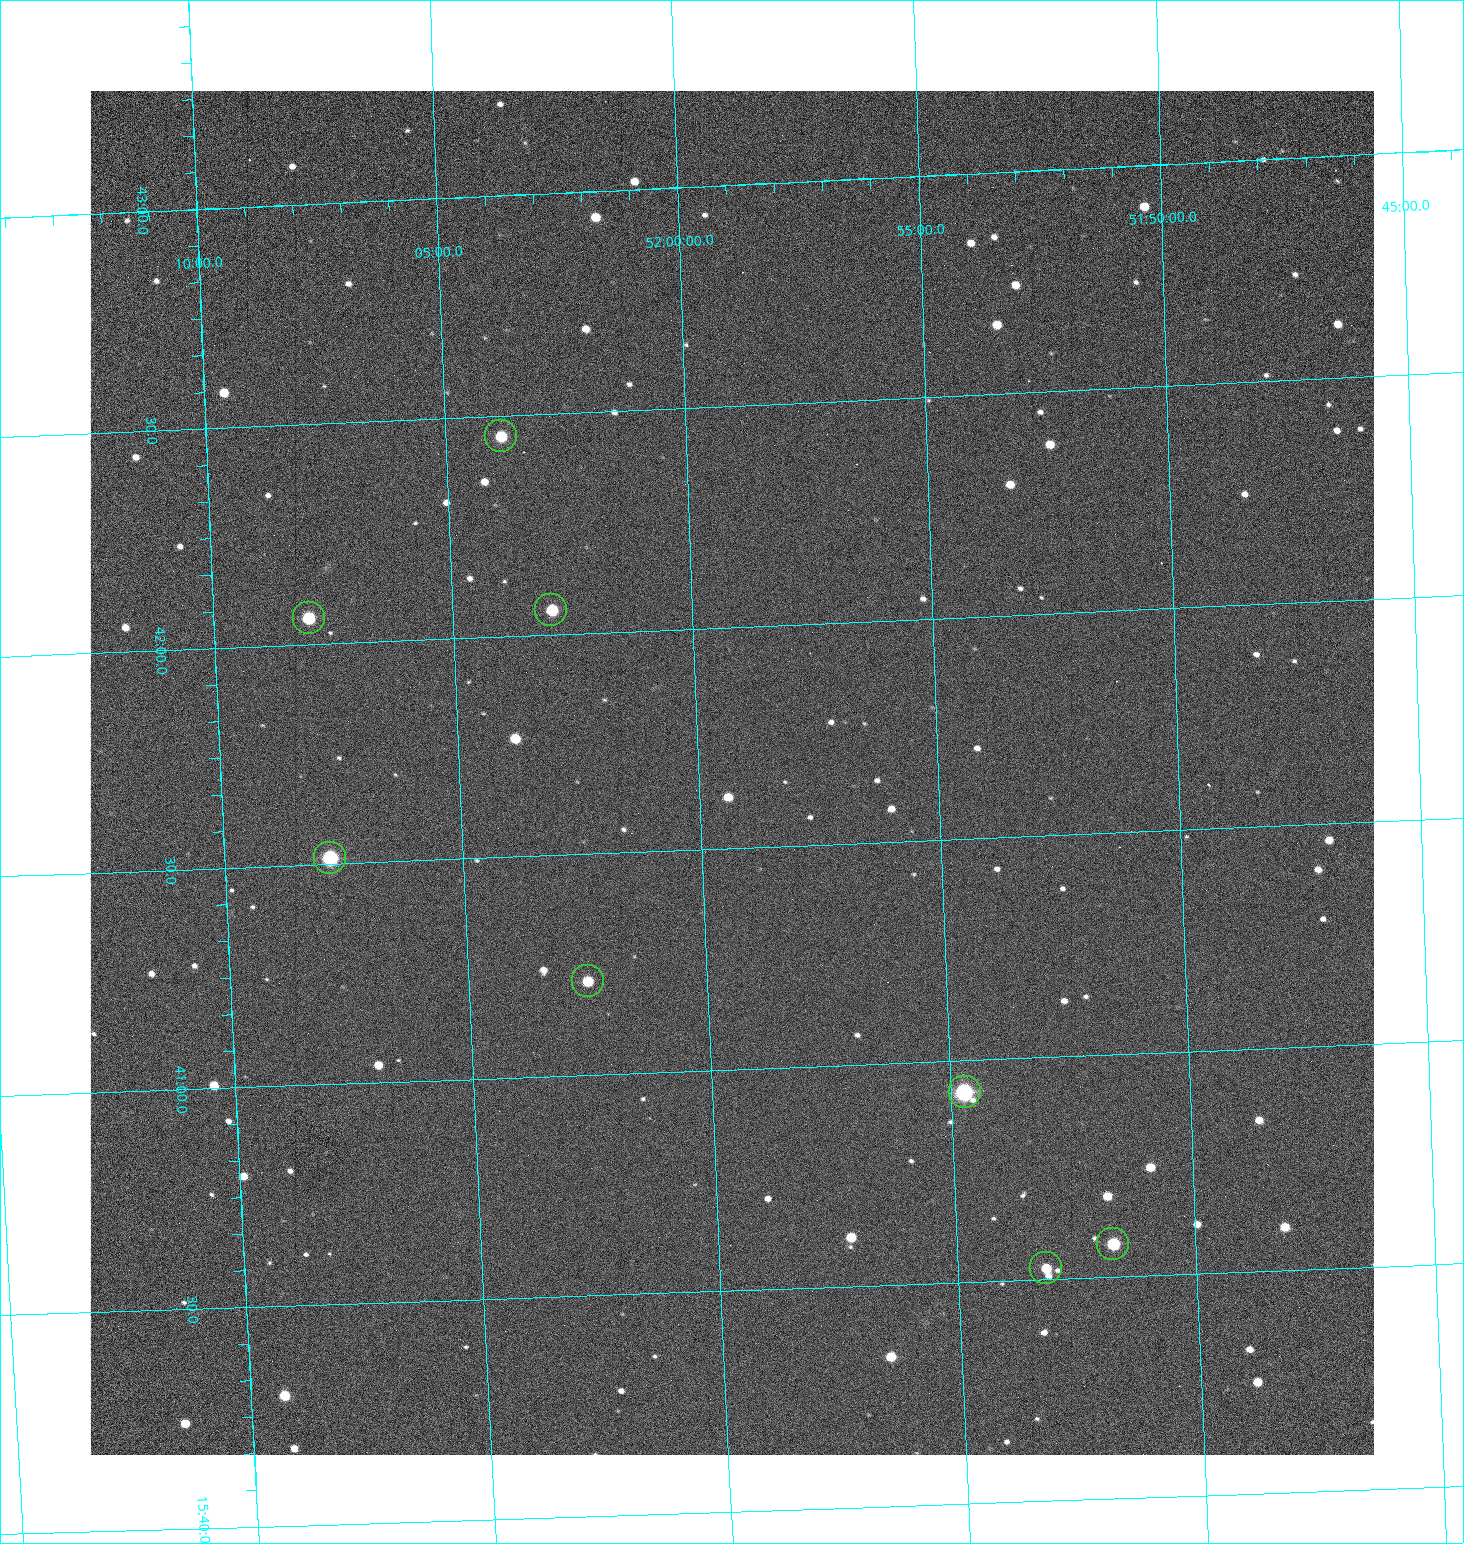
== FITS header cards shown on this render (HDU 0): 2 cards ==
NAXIS1  =                 1284 /fastest changing axis
NAXIS2  =                 1364 /next to fastest changing axis

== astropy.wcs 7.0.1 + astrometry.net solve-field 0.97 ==
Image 1284 x 1364 px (HDU 0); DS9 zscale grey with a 90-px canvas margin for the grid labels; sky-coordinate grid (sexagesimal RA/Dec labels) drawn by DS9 from the SOLVED WCS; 8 Tycho-2 reference stars matched to detected sources circled (green)
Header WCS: RA---TAN/DEC--TAN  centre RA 15:41:40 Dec +51:59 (235.42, +51.99 deg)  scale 1.26 arcsec/px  FOV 26.9' x 28.5'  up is +92 deg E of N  parity flipped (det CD > 0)
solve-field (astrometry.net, Tycho-2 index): VERIFIED the header's WCS against the Tycho-2 star catalogue (8 matches, 0 conflicts) and refined it, rather than solving blind
Solved WCS: RA---TAN-SIP/DEC--TAN-SIP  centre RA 15:41:40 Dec +51:59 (235.42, +51.99 deg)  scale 1.25 arcsec/px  FOV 26.8' x 28.5'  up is +92 deg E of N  parity flipped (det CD > 0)
The solver's refit moves the header's centre by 0.77 arcsec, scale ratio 0.9983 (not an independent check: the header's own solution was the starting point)
Tycho-2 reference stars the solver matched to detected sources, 8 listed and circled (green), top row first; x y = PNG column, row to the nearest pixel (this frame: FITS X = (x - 90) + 1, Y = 1364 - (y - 91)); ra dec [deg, ICRS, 3 dp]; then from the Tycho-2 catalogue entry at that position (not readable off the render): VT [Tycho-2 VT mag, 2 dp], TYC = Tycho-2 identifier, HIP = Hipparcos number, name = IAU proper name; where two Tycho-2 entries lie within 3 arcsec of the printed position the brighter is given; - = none
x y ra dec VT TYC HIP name
501 436 235.614 +52.064 11.61 3489-1132-1 - -
551 610 235.514 +52.049 11.19 3489-1407-1 - -
309 618 235.515 +52.133 11.12 3489-1380-1 - -
330 858 235.378 +52.130 9.31 3489-1322-1 76850 -
588 981 235.303 +52.042 11.52 3489-958-1 - -
965 1092 235.232 +51.912 9.59 3489-824-1 - -
1113 1244 235.143 +51.862 10.97 3489-1016-1 - -
1046 1268 235.131 +51.886 12.29 3489-908-1 - -